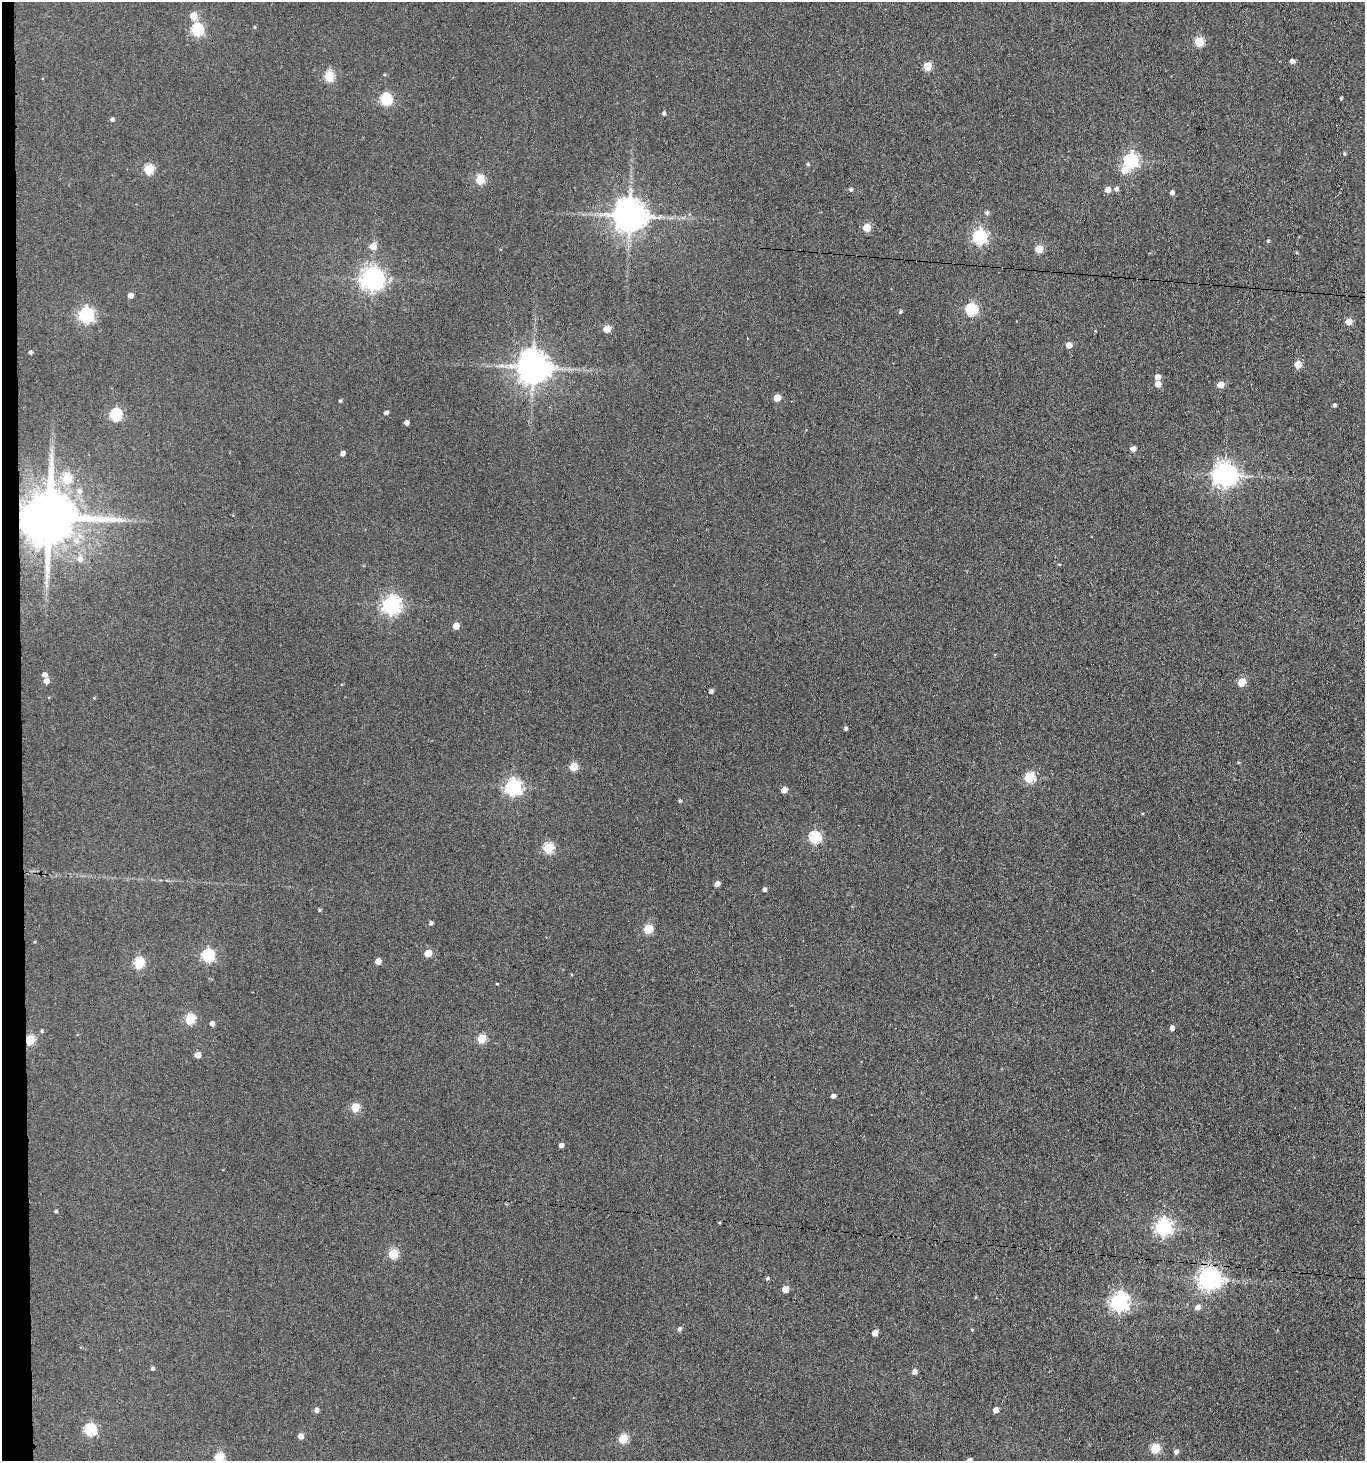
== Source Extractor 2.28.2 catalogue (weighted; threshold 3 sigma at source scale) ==
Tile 4 of 3 x 3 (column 1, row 2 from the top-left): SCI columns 220-1582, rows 1466-2924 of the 4470 x 4389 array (HDU 1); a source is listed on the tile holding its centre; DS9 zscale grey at full resolution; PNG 1367 x 1463 px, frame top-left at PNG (2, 2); no overlay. Shown black and unused: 2% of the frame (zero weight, under 3 of 4 exposures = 5% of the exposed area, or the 3 px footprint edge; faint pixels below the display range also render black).
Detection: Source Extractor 2.28.2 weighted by HDU 2 'WHT'; one run over the whole footprint, this tile lists its part. Background 0.063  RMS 0.0065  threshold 0.0292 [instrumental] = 3 sigma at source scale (4.5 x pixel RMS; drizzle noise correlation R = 1.50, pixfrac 1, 0.05/0.05 arcsec/px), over >= 5 px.
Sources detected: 113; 1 inside a brighter object's white glare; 1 cosmic-ray / hot-pixel residue — not listed; the other 111 listed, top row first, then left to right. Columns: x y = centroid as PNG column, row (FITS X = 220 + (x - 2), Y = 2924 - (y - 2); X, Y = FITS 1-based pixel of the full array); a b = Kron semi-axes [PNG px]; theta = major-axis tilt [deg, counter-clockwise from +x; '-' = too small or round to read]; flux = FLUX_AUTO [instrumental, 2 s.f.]
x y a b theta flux
193 16 5 5 - 12
255 27 4 4 - 0.63
197 30 6 6 - 76
1199 42 5 5 - 32
1292 61 5 5 - 2.4
927 66 5 5 - 21
329 76 5 5 - 41
1341 98 4 3 - 0.97
386 100 6 5 - 64
664 113 5 4 - 1.2
112 119 4 4 - 1.5
1344 153 4 4 - 0.76
1131 161 6 6 - 130
808 164 5 4 - 0.84
149 169 5 5 - 37
1124 170 7 6 - 7.8
480 179 5 5 - 34
1116 189 5 5 - 1.8
851 190 5 4 - 1.2
1108 190 5 5 - 5.1
1172 193 4 4 - 2.2
987 213 5 5 - 1.6
630 216 9 9 - 1300
867 228 5 5 - 16
980 237 6 6 - 130
1268 241 4 4 - 0.78
373 246 5 5 - 8.1
1039 249 5 5 - 18
1296 252 4 3 - 0.58
372 279 7 7 - 460
130 295 4 4 - 4.3
971 310 6 5 - 65
900 312 4 4 - 0.98
86 315 6 6 - 150
1348 321 5 5 - 7.8
607 329 5 5 - 14
1069 345 5 5 - 5.1
30 353 4 4 - 1.3
1298 364 5 5 - 11
533 368 10 9 - 1200
1157 377 5 5 - 3.9
1158 384 5 5 - 5
1220 385 5 5 - 7
777 398 5 5 - 10
340 401 4 4 - 0.82
1334 405 4 3 - 1.2
386 413 4 3 - 1.7
116 415 6 6 - 69
406 423 4 4 - 2.7
1133 449 5 4 - 3.7
342 453 4 4 - 2.7
1225 475 8 7 - 540
67 479 5 5 - 28
79 491 8 7 - 2.9
49 517 15 13 -7 4200
80 559 7 7 - 3.5
1059 564 5 3 - 0.48
391 605 7 6 - 260
456 626 5 5 - 7
45 675 5 5 - 2.5
46 681 5 4 - 4.1
1241 682 5 5 - 15
711 691 4 4 - 1.7
846 729 4 4 - 1.2
573 767 5 5 - 20
1029 778 6 5 - 42
513 787 6 6 - 180
784 790 5 4 - 6
680 801 4 3 - 0.9
814 837 6 5 - 65
548 848 5 5 - 44
717 884 4 4 - 3.7
764 890 4 4 - 1.5
319 910 4 3 - 0.77
431 923 4 4 - 1.4
648 929 5 5 - 28
428 953 5 5 - 12
208 956 6 6 - 85
378 961 5 4 - 6.4
138 963 6 5 - 47
497 984 4 2 - 0.44
190 1019 5 5 - 43
212 1024 5 4 - 2.4
1172 1028 5 4 - 2.4
42 1031 4 4 - 0.83
482 1038 5 5 - 25
30 1040 5 5 - 33
197 1055 5 4 - 6.5
833 1096 4 4 - 2.4
355 1108 5 5 - 20
561 1145 4 4 - 2.5
56 1211 4 3 - 0.82
1163 1227 7 6 - 210
393 1254 5 5 - 31
767 1278 5 4 - 0.97
1209 1279 8 7 - 460
785 1289 5 5 - 8.9
1119 1302 7 6 - 260
1197 1307 6 5 - 3.1
679 1329 5 4 - 1.5
875 1333 5 4 - 5.4
152 1369 4 4 - 1.1
914 1372 5 4 - 2.7
316 1410 5 4 - 2.8
996 1410 5 4 - 3.9
90 1430 6 6 - 73
301 1436 5 4 - 5.3
623 1439 5 5 - 28
1155 1449 6 5 - 32
1176 1452 6 5 - 2.2
219 1457 5 5 - 33
Overlapping masked pixels (flux is a lower limit): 2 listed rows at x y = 49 517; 30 1040
Isophote crosses this tile's border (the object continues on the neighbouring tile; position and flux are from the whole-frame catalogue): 1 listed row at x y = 219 1457